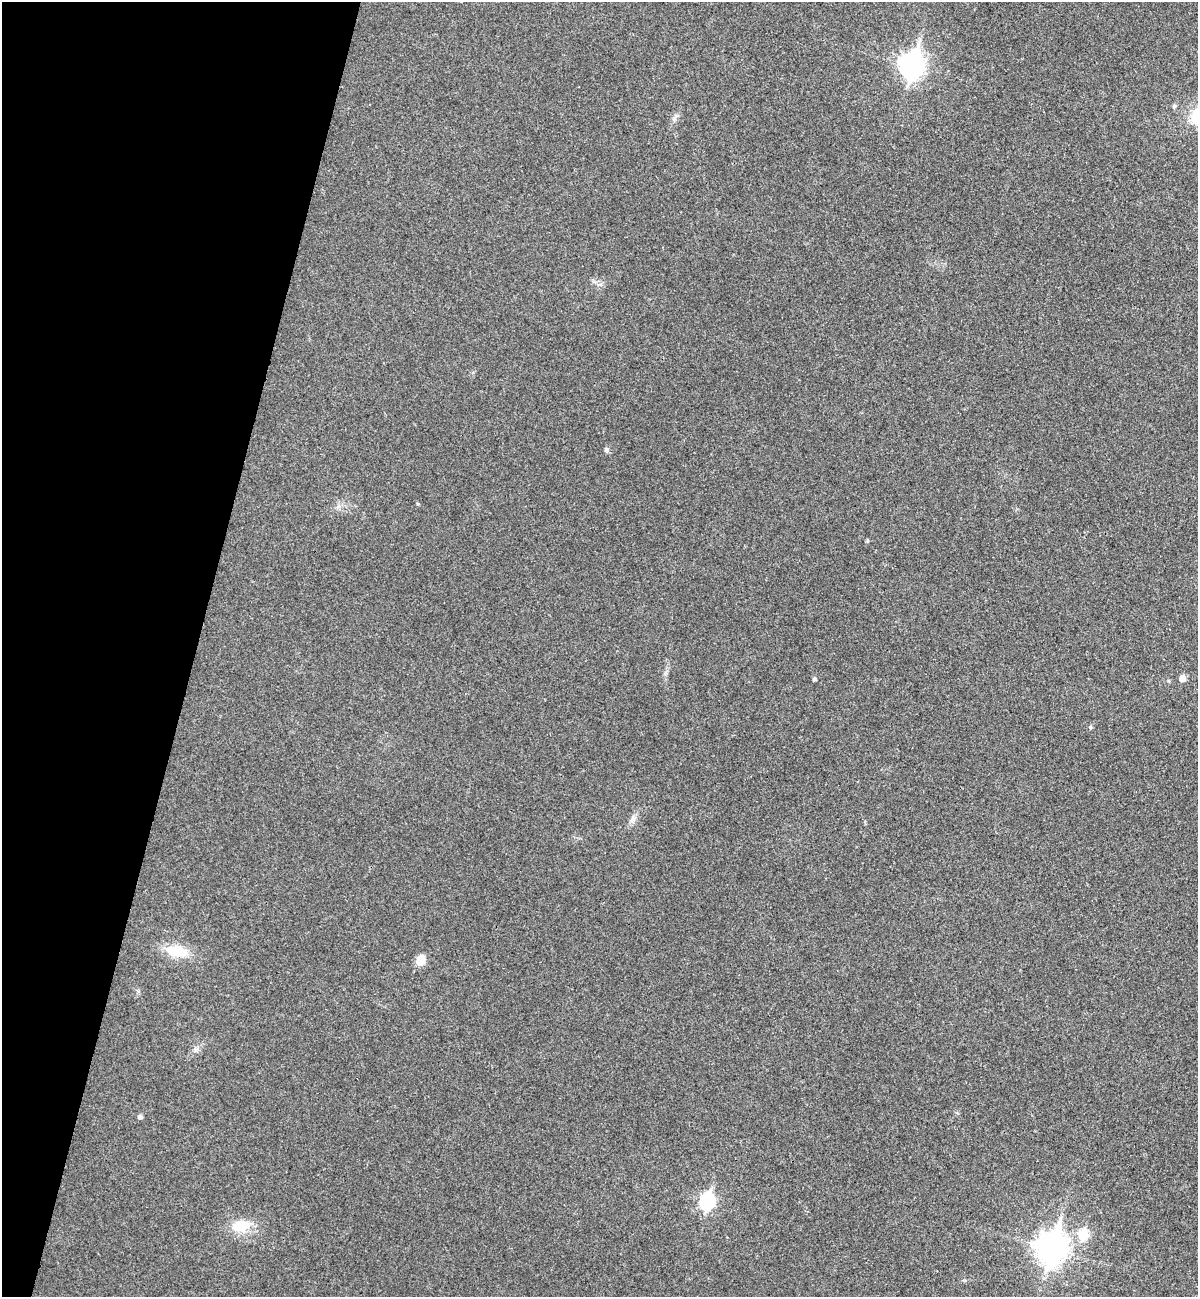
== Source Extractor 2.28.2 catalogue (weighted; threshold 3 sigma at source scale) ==
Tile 9 of 4 x 4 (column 1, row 3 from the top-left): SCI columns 183-1378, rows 1318-2612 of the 5273 x 5220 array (HDU 1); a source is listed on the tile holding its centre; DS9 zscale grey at full resolution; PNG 1200 x 1299 px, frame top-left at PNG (2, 2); no overlay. Shown black and unused: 16% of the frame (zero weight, under 3 of 4 exposures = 6% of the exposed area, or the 3 px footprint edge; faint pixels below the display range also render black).
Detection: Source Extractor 2.28.2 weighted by HDU 2 'WHT'; one run over the whole footprint, this tile lists its part. Background 0.0825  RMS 0.0079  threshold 0.0356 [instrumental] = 3 sigma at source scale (4.5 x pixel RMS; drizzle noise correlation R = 1.50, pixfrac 1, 0.05/0.05 arcsec/px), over >= 5 px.
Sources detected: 16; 1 inside a brighter object's white glare — not listed; the other 15 listed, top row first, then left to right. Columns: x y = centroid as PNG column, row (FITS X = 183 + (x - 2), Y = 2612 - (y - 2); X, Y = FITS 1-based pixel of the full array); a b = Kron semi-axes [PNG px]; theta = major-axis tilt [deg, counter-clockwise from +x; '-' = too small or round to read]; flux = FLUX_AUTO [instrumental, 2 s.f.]
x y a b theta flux
912 65 11 8 74 550
1174 106 5 5 - 1.7
606 449 5 5 - 2.1
418 504 4 4 - 0.81
1182 678 5 5 - 7.1
814 679 4 4 - 1.6
1090 727 5 5 - 1.3
633 818 11 5 83 3.1
176 951 25 13 -10 21
421 960 13 11 60 7.7
140 1117 6 5 - 1.9
707 1201 8 7 - 130
244 1224 21 17 -40 15
1083 1235 6 6 - 34
1051 1248 12 10 76 960
Unlisted compact peaks at least as high as the median listed source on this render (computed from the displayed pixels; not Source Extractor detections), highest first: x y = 674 118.